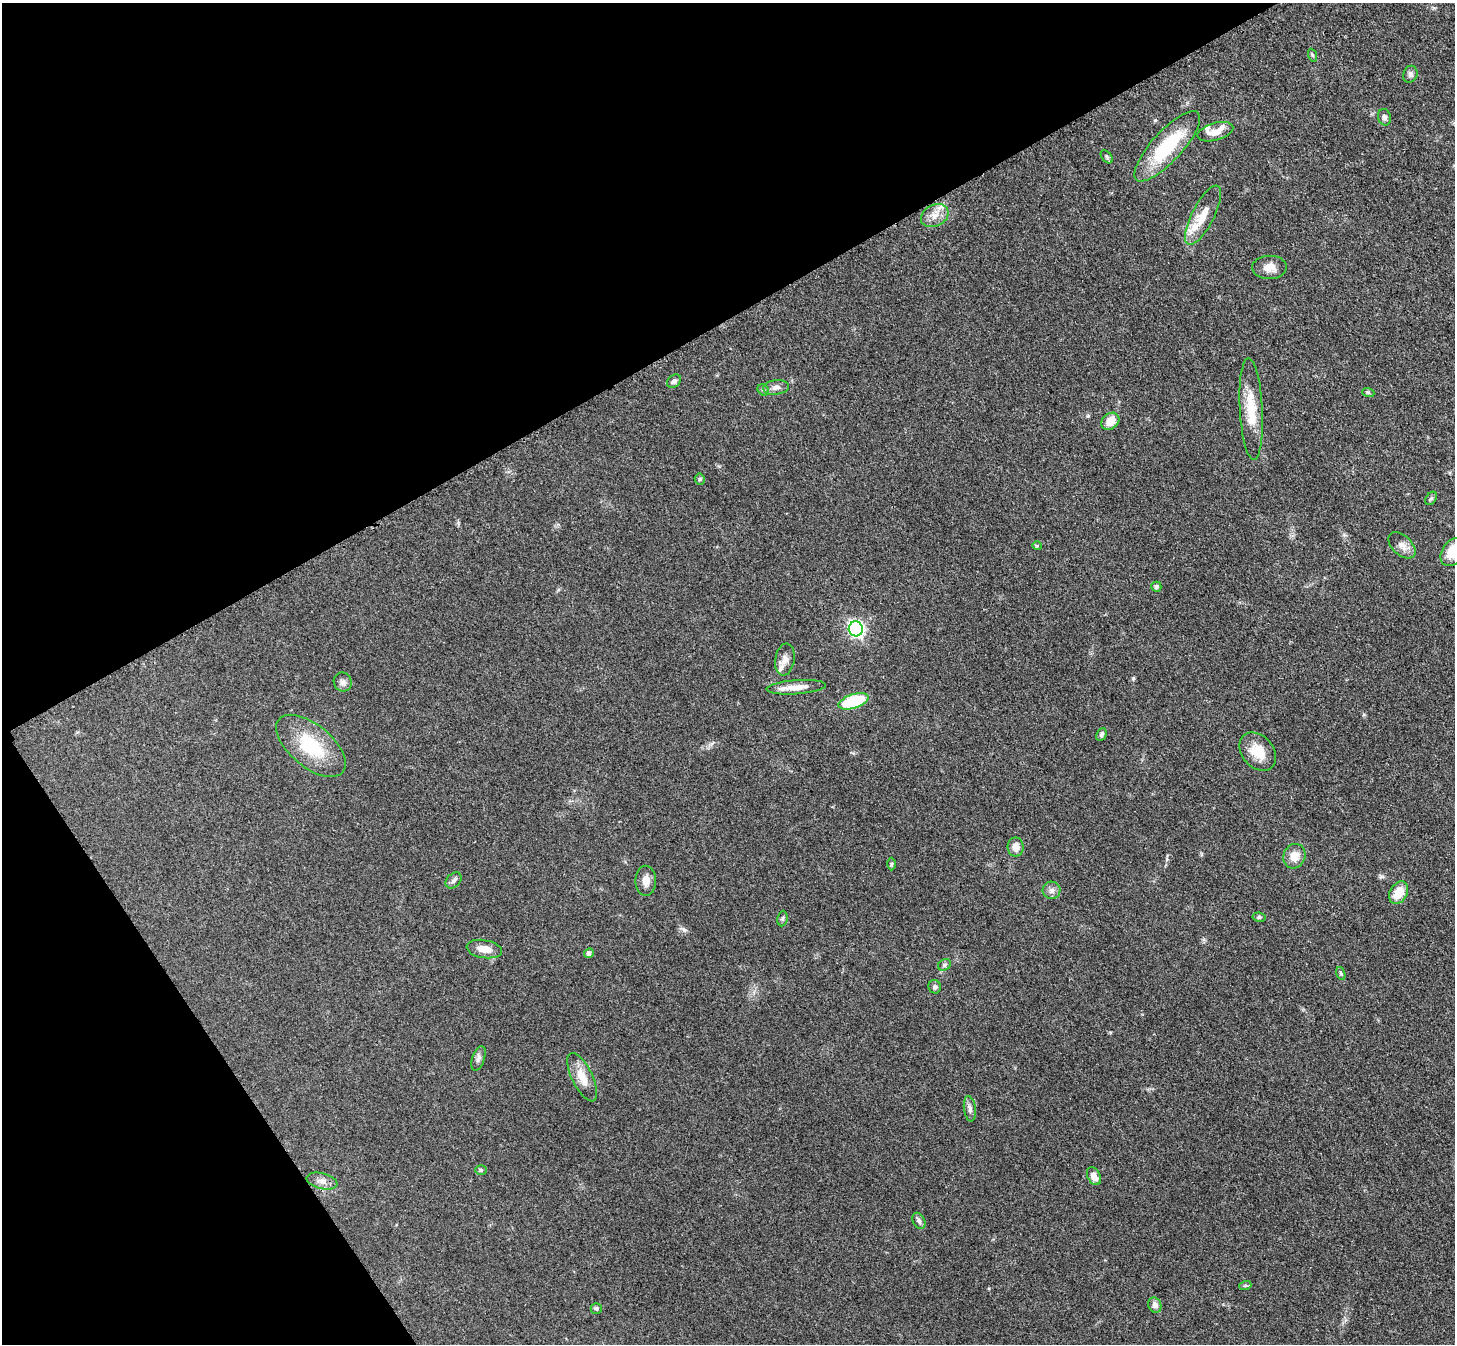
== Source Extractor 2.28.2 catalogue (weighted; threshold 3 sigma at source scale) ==
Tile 5 of 4 x 4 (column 1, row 2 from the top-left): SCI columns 17-1469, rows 2990-4331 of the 5847 x 5841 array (HDU 1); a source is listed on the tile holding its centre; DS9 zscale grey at full resolution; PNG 1457 x 1346 px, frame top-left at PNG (2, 3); each listed source drawn as its Kron ellipse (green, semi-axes under 4 px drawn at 4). Shown black and unused: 31% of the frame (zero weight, under 3 of 4 exposures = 2% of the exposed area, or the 3 px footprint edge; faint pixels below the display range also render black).
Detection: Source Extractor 2.28.2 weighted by HDU 2 'WHT'; one run over the whole footprint, this tile lists its part. Background 0.0921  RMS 0.0063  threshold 0.0282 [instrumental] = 3 sigma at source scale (4.5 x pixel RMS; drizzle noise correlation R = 1.50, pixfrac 1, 0.05/0.05 arcsec/px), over >= 5 px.
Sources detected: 57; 4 inside a brighter listed object's ellipse — not listed separately; the other 53 listed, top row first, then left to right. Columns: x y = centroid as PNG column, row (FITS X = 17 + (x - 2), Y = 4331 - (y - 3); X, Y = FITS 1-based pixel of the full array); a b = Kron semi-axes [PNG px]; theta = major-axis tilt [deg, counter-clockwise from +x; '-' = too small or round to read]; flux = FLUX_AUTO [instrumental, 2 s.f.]
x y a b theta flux
1312 55 7 4 -70 0.9
1410 74 8 7 - 2.1
1384 117 8 6 -76 1.7
1215 132 18 8 16 5.9
1167 146 45 15 48 38
1107 157 7 5 -51 1.1
935 215 14 10 28 6.3
1203 215 33 11 63 12
1269 267 17 11 2 6.4
674 381 7 6 - 1.8
776 387 13 7 6 3.2
763 390 6 5 - 1.2
1368 392 6 4 -18 0.81
1251 409 51 11 -87 18
1110 421 10 7 39 8.3
700 479 5 5 - 0.89
1431 498 7 5 53 1.1
1402 545 16 10 -43 4.6
1037 546 5 4 - 0.66
1453 552 15 11 54 16
1156 587 5 5 - 1.4
856 629 7 7 - 180
785 659 16 9 81 4.7
343 682 9 9 - 2.6
796 687 29 7 4 8.1
854 701 16 7 18 37
1101 735 7 4 66 1.3
311 746 41 21 -40 33
1258 752 21 16 -49 12
1016 847 9 8 - 5
1294 856 12 11 - 7.4
892 864 6 4 89 0.85
454 880 9 6 46 1.9
646 881 15 10 -89 5
1052 890 9 8 - 2.7
1399 893 12 8 60 10
1259 917 6 4 -9 1.2
782 919 8 5 83 1.2
484 949 18 9 -9 6.8
589 953 5 4 - 2.5
944 965 7 5 36 1.2
1341 973 7 4 -70 0.9
935 987 7 6 - 1.4
478 1058 13 6 70 2.3
582 1077 26 10 -64 9.7
970 1109 13 6 -82 2.3
481 1170 6 5 - 0.97
1094 1176 9 6 -64 4.4
322 1181 16 8 -14 3.9
919 1221 8 6 -63 1.8
1245 1286 6 4 19 0.8
1155 1305 8 6 -68 3.3
596 1309 5 5 - 1.4
Isophote crosses this tile's border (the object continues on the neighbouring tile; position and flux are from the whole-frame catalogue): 1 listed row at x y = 1453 552
Unlisted compact peaks at least as high as the median listed source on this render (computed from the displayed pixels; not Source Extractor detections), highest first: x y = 1133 678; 1088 416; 683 929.